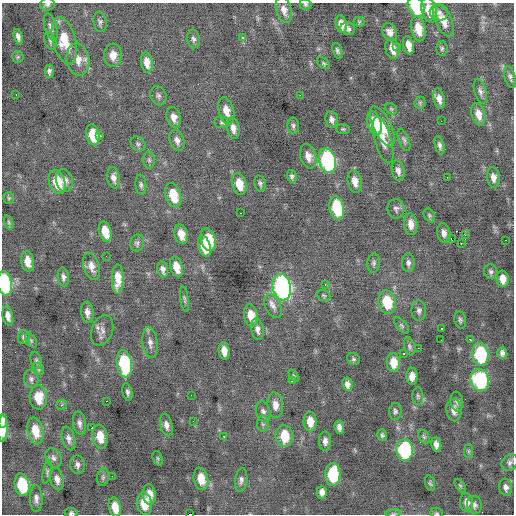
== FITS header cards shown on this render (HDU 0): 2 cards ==
NAXIS1  =                  512 / Axis length
NAXIS2  =                  512 / Axis length

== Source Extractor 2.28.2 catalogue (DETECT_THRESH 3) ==
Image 512 x 512 px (HDU 0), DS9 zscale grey, 1 PNG px = 1 image px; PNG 516 x 516 px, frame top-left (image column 1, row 512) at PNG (2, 3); each listed source drawn as its Kron ellipse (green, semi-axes under 4 px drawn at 4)
Background -0.151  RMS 0.91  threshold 2.74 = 3 sigma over >= 5 px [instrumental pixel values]
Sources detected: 194; all 194 listed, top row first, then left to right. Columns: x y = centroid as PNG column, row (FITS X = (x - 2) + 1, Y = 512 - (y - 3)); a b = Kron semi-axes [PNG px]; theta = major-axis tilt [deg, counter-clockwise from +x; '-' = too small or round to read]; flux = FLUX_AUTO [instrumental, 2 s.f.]
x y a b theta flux
47 4 7 6 - 170
305 4 6 5 - 110
416 7 10 8 -62 3200
284 10 13 7 -74 450
429 10 12 7 -73 1300
439 12 9 8 - 290
443 20 17 8 -66 820
100 22 10 6 -82 180
359 22 5 5 - 93
341 24 9 5 -79 550
51 27 14 6 -75 300
348 29 7 6 - 220
418 29 13 7 -78 910
390 32 9 7 -65 360
18 37 8 4 -74 250
243 37 3 2 - 740
193 39 9 6 -80 200
50 41 9 5 -69 140
64 41 24 11 -75 1800
408 45 9 5 -77 550
397 46 3 2 - 70
442 48 7 5 88 120
392 49 10 7 -78 560
337 51 8 4 -71 150
113 55 11 8 88 570
18 57 6 5 - 110
78 60 16 11 -78 740
147 62 10 6 -80 570
324 63 7 4 -38 100
49 71 7 4 -90 170
510 77 11 5 -74 190
480 91 12 6 -73 250
16 95 3 2 - 70
300 95 2 2 - 520
158 96 10 8 -65 190
439 99 10 5 -77 350
420 103 6 5 - 96
391 109 6 5 - 100
226 111 13 7 -76 630
478 114 11 6 -74 510
174 117 10 7 -75 410
332 119 8 6 -79 280
441 121 2 2 - 95
222 122 7 6 - 140
374 123 12 7 -74 1900
293 126 8 5 -87 150
382 126 22 9 -64 1100
233 128 10 6 -81 370
343 129 6 5 - 93
93 135 10 6 -77 1300
100 136 3 2 - 310
177 140 10 7 -70 290
383 140 24 8 -74 670
404 140 12 5 -68 160
138 144 8 6 -46 140
440 145 9 4 -74 190
308 156 12 8 -74 520
149 160 8 5 -88 150
327 161 12 8 -75 9500
398 171 10 6 -78 290
292 176 6 4 -74 160
447 177 2 2 - 75
493 177 10 6 -82 370
113 178 11 6 -81 330
64 180 11 8 -76 420
355 181 11 7 -78 500
57 182 12 8 -72 1700
260 183 8 5 -76 150
239 184 11 7 -74 990
141 185 10 5 -85 170
173 195 12 7 -74 1500
9 198 6 5 - 100
337 208 12 7 -78 2600
396 209 10 8 -81 210
240 213 2 2 - 92
429 215 7 5 -61 110
9 222 7 4 -71 100
411 224 11 7 -84 470
105 232 10 6 -75 1000
444 233 10 6 -77 320
181 234 10 6 -76 630
465 235 2 2 - 340
451 238 3 3 - 570
208 240 11 7 -73 1700
506 240 2 2 - 200
137 243 8 7 - 170
461 244 2 2 - 140
204 246 11 6 -73 1300
106 256 2 2 - 28
28 261 10 6 -82 630
374 263 9 6 83 160
408 263 9 6 -87 210
91 266 14 8 -73 480
176 267 10 6 -75 720
163 269 8 5 -78 250
491 272 7 6 - 160
63 277 9 5 -84 230
118 279 15 6 89 860
503 279 8 6 -80 590
5 283 12 7 -81 5900
325 284 3 2 - 190
282 287 13 9 -78 16000
324 295 7 5 -20 96
184 299 12 4 -81 140
387 302 12 8 -78 2000
273 306 13 7 -64 350
419 310 10 7 -89 230
87 312 10 6 -83 340
8 316 10 5 -79 350
251 316 11 7 -79 870
460 320 9 6 -75 150
402 325 10 5 -49 140
257 329 11 6 -79 270
442 329 3 2 - 210
102 330 16 10 69 380
24 337 7 6 - 140
441 340 2 2 - 23
470 340 3 2 - 350
31 341 7 5 -54 120
150 343 15 7 -82 380
410 347 9 5 -74 150
418 348 2 2 - 150
224 351 9 5 -82 520
404 353 3 2 - 480
502 353 6 5 - 220
480 354 11 8 -83 4600
353 359 7 5 -34 120
36 360 9 5 -72 140
393 362 9 6 -84 910
124 364 14 7 -80 4800
38 369 6 5 - 120
294 376 7 4 -54 87
412 376 8 5 -90 480
31 379 9 7 -74 210
480 380 11 9 -76 6000
292 381 3 2 - 260
347 384 7 5 -82 250
127 392 9 5 -79 170
191 395 2 2 - 30
418 396 9 5 -89 130
38 397 12 9 -88 1000
107 401 3 2 - 430
457 401 10 6 -83 160
62 405 5 5 - 94
275 405 12 7 -85 490
454 410 11 7 -87 440
395 411 8 6 86 160
263 412 11 7 -76 240
2 421 6 3 84 280
193 421 2 2 - 42
310 422 10 6 -86 810
79 423 12 6 -81 260
263 424 8 6 -89 140
166 425 11 6 -75 280
339 427 7 5 -82 250
3 428 13 5 88 700
91 428 3 3 - 570
35 431 13 7 -77 1000
382 435 6 4 -70 140
224 436 3 2 - 94
284 436 11 8 -84 1800
100 437 12 7 -81 930
424 437 8 5 -54 110
68 438 12 6 -77 280
325 441 9 6 -90 310
436 445 7 5 -79 330
404 450 11 8 -84 6300
468 451 7 4 90 110
53 458 10 7 -65 240
158 458 7 4 -70 93
510 463 9 7 50 200
77 465 9 7 -82 240
47 472 11 4 79 130
333 475 11 7 88 3200
112 476 2 2 - 320
103 477 9 5 81 150
57 479 11 6 -76 370
201 479 11 7 -78 900
241 480 12 6 85 230
430 483 8 4 -73 100
22 485 11 7 -78 3200
460 486 8 4 -56 97
506 487 8 6 -79 260
322 492 6 5 - 330
149 495 10 6 -85 680
36 498 13 6 -88 280
467 502 9 6 -85 370
144 504 11 7 -85 1300
474 505 9 7 -80 220
115 507 10 6 -79 830
71 513 6 5 - 120
393 513 8 3 5 86
437 513 6 5 - 87
189 514 4 2 - 1100
At the frame edge (FLAGS 8, measured only in part): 10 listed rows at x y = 47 4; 305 4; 416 7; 5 283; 2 421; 3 428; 71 513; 393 513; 437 513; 189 514